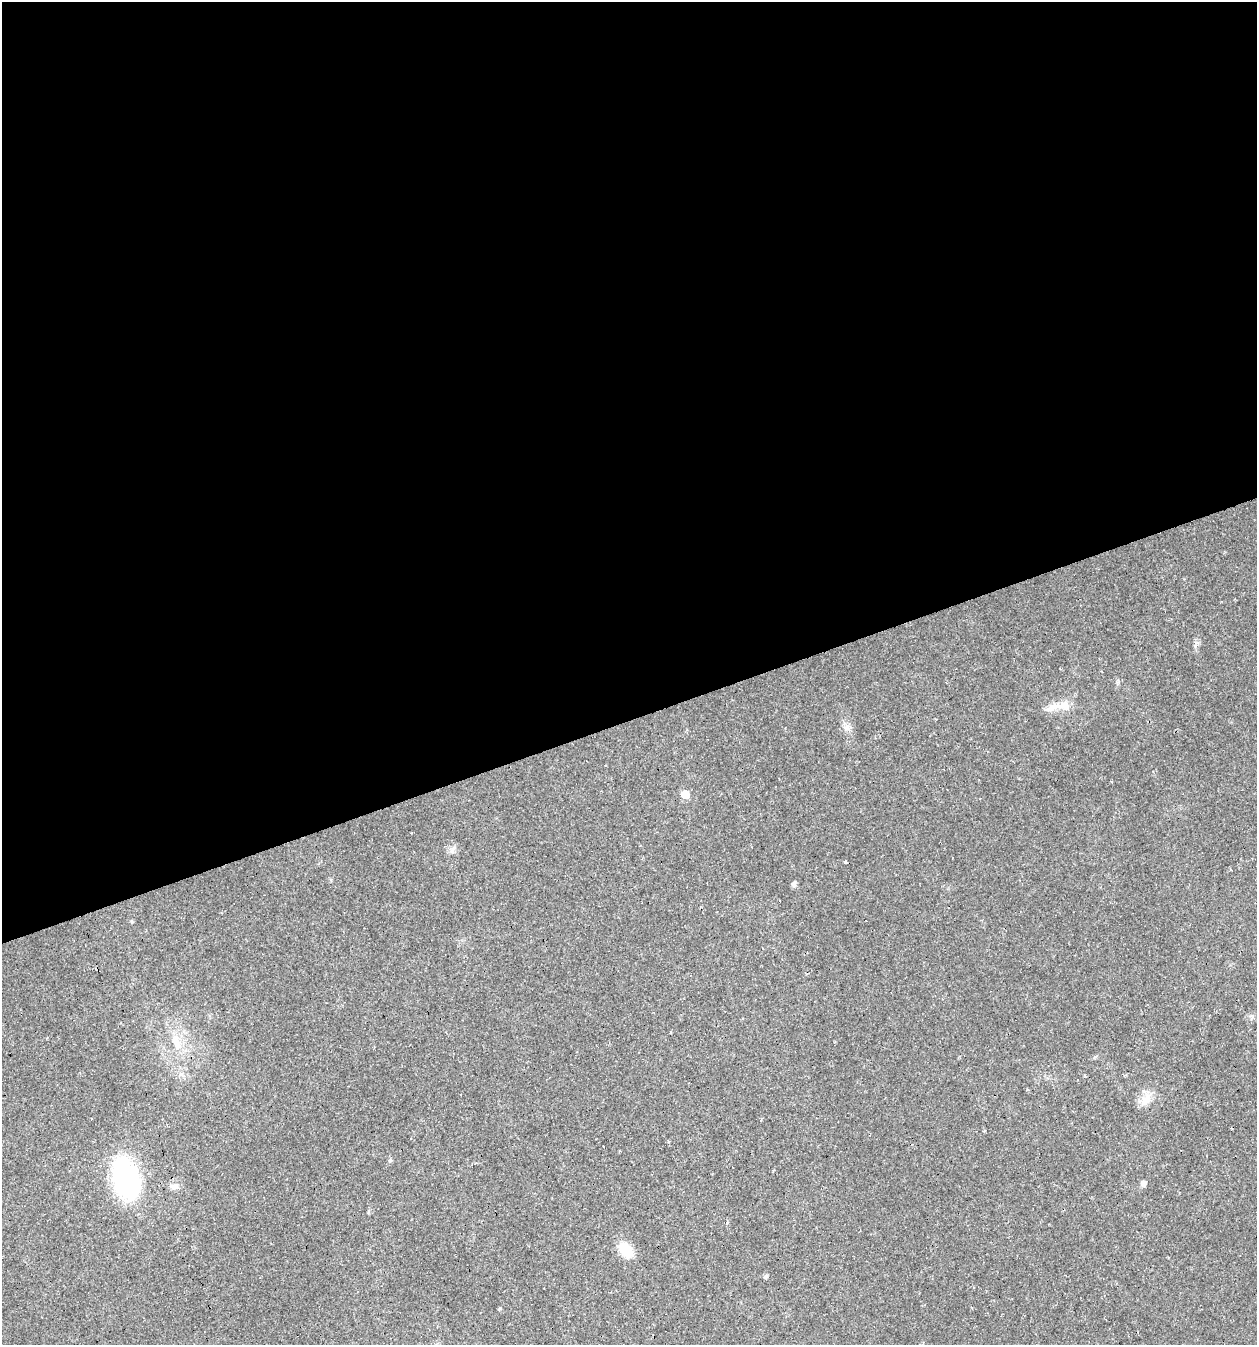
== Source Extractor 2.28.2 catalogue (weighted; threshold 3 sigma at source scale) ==
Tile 2 of 4 x 4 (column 2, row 1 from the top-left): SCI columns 1316-2570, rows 4029-5371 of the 5194 x 5371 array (HDU 1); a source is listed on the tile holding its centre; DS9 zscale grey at full resolution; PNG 1259 x 1347 px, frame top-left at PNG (2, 2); no overlay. Shown black and unused: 54% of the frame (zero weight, under 2 of 3 exposures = <1% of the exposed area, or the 3 px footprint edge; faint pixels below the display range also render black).
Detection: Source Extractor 2.28.2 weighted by HDU 2 'WHT'; one run over the whole footprint, this tile lists its part. Background 0.0241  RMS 0.0031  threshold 0.0139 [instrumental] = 3 sigma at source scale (4.5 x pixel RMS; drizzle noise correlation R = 1.50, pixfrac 1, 0.0396/0.0396 arcsec/px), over >= 5 px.
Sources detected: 19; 2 cosmic-ray / hot-pixel residue — not listed; the other 17 listed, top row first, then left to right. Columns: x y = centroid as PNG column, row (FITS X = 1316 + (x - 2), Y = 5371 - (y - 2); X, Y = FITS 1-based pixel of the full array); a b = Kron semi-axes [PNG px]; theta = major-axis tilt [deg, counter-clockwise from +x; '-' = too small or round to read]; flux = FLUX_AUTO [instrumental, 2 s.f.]
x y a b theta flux
1195 646 7 4 -73 0.56
1064 706 21 12 -3 4.5
847 727 10 8 40 1.5
685 794 5 5 - 6.6
845 862 3 3 - 1.1
794 884 7 6 - 0.78
132 922 6 3 -19 0.32
176 1043 23 9 -74 4.7
1146 1099 18 10 53 3.3
668 1141 3 3 - 0.75
390 1161 7 5 69 0.52
126 1178 37 23 -73 52
1143 1183 7 6 - 1.1
175 1186 8 7 - 1.3
727 1223 4 3 - 0.52
626 1250 19 13 -46 6.4
766 1276 5 4 - 0.84
Unlisted compact peaks at least as high as the median listed source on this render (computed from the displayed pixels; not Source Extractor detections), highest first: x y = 500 1308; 452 851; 1118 682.